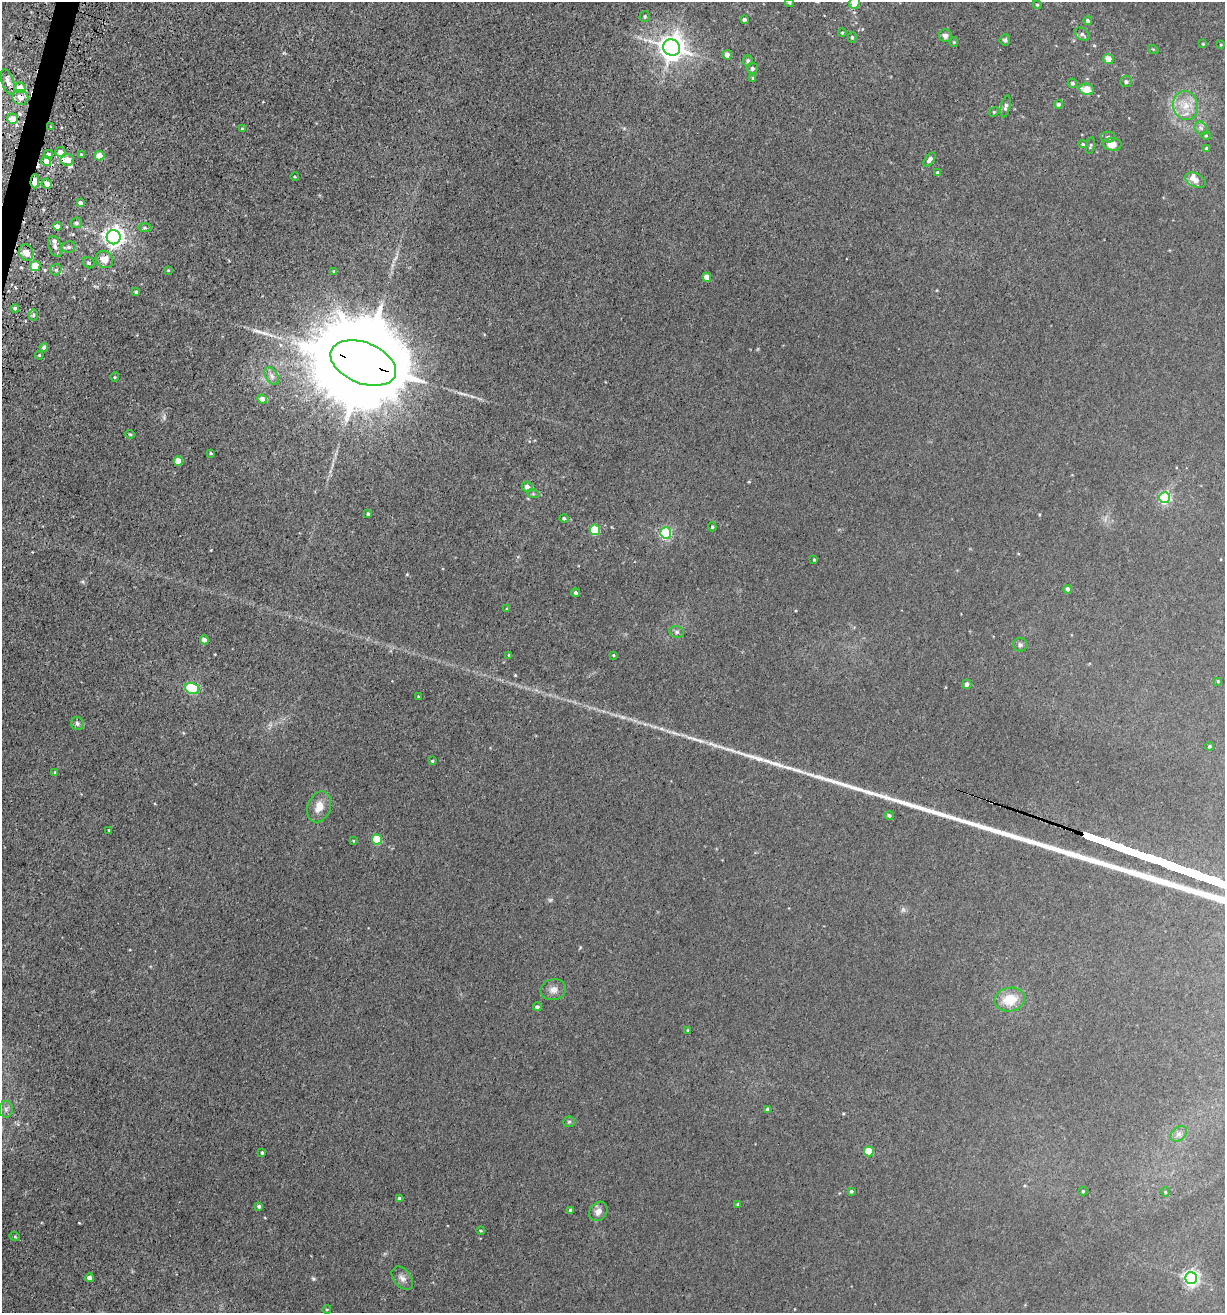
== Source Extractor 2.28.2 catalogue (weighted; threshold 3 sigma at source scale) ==
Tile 11 of 4 x 4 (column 3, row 3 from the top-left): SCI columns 2623-3845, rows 1371-2681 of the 5414 x 5354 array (HDU 1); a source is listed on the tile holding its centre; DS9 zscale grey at full resolution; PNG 1227 x 1315 px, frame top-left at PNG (2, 2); each listed source drawn as its Kron ellipse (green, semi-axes under 4 px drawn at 4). Shown black and unused: <1% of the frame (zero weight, under 3 of 5 exposures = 5% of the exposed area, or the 3 px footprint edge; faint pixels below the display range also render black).
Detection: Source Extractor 2.28.2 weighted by HDU 2 'WHT'; one run over the whole footprint, this tile lists its part. Background 0.0209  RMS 0.003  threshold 0.0135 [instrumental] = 3 sigma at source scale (4.5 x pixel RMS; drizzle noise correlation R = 1.50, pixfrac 1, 0.05/0.05 arcsec/px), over >= 5 px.
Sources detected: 143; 1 too faint to see at this stretch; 2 cosmic-ray / hot-pixel residue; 2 long thin detections or spike segments (spike, bleed or trail) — neither listed nor drawn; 4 inside a brighter listed object's ellipse — not listed separately; the other 134 listed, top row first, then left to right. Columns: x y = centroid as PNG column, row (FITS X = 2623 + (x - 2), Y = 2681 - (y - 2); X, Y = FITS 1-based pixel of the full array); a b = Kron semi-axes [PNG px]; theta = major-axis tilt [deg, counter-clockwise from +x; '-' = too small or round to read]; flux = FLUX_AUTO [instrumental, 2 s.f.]
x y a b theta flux
789 3 4 3 - 0.34
855 3 6 5 - 6.2
1037 5 4 4 - 0.35
645 16 5 5 - 0.45
744 20 4 4 - 0.96
1088 21 4 4 - 0.82
842 33 4 4 - 0.35
1082 34 8 5 -37 0.8
945 36 6 6 - 1.3
852 37 5 4 - 0.45
1005 40 6 5 - 0.55
954 42 4 4 - 0.31
1203 44 3 3 - 0.22
1221 45 4 2 - 0.22
672 47 9 8 - 340
1153 49 5 3 - 0.24
727 55 5 4 - 1.6
1108 59 5 5 - 3.4
748 61 6 5 - 0.72
752 68 6 5 - 0.75
753 78 4 4 - 0.35
8 82 13 6 -72 2.3
1126 82 5 5 - 0.75
1072 83 5 4 - 0.5
20 88 6 5 - 3.8
1087 89 7 5 -11 4.8
20 97 8 7 - 2.7
1058 104 4 4 - 0.73
1006 106 11 4 77 0.93
1185 106 14 12 -75 4.7
994 112 5 4 - 0.33
12 119 5 5 - 4.3
51 127 4 4 - 0.48
1201 128 7 5 -46 0.77
242 129 4 3 - 0.38
1206 136 4 4 - 0.33
1108 137 7 5 -9 0.76
1083 144 5 4 - 0.44
1112 144 9 6 -2 3.4
1090 146 8 3 81 0.33
1207 148 4 4 - 0.67
60 152 5 5 - 2.1
48 154 4 3 - 0.78
82 155 3 3 - 0.49
100 156 5 4 - 3.9
67 160 6 6 - 2.3
929 160 8 4 52 1.1
46 161 5 5 - 2.8
938 173 4 3 - 0.74
295 177 4 3 - 0.25
1195 180 11 6 -27 2.3
35 181 7 4 87 2.8
47 184 5 5 - 2.8
80 203 4 3 - 0.95
76 223 5 5 - 0.63
57 226 4 4 - 1.9
145 228 7 4 -1 0.5
114 237 7 7 - 160
55 247 11 6 -69 1.1
68 247 7 5 13 0.72
26 253 8 7 - 3
104 259 9 8 - 2.9
89 263 6 5 - 0.62
35 266 5 5 - 6
56 270 6 5 - 0.6
168 270 4 4 - 0.25
334 272 3 3 - 0.71
706 277 4 4 - 3.2
136 292 4 3 - 0.55
15 308 4 4 - 0.63
33 315 5 5 - 0.56
44 347 4 4 - 1.2
39 355 4 3 - 0.3
363 363 34 20 -22 8900
272 376 10 6 -59 1.3
115 377 4 4 - 0.32
262 399 5 4 - 2.7
130 434 4 4 - 0.32
211 453 4 3 - 0.38
178 461 4 4 - 4.8
527 487 5 5 - 1.7
533 494 6 4 -18 0.4
1165 498 5 5 - 44
368 514 3 3 - 0.52
564 518 4 4 - 0.66
712 527 4 4 - 0.42
595 530 5 5 - 18
665 533 5 5 - 44
814 560 3 2 - 0.31
1068 589 4 4 - 1.2
576 593 4 4 - 0.65
507 609 3 3 - 0.3
677 632 7 6 - 0.85
204 640 4 4 - 2.3
1020 645 7 6 - 0.74
509 655 3 3 - 0.4
613 655 4 3 - 0.3
1218 681 3 3 - 0.32
967 684 5 4 - 1.1
192 688 7 5 -18 27
419 697 3 3 - 0.48
77 723 6 6 - 0.79
1210 746 4 4 - 0.55
432 761 4 3 - 0.3
55 772 4 3 - 0.23
319 807 16 11 68 3.6
889 815 4 4 - 0.54
109 830 3 2 - 0.22
377 839 5 5 - 12
353 841 3 2 - 0.23
553 990 13 10 10 1.9
1010 999 15 12 11 6.9
537 1007 4 4 - 0.73
688 1030 4 4 - 0.26
6 1109 8 7 - 0.98
768 1109 4 4 - 1.1
569 1122 6 5 - 0.49
1179 1134 9 6 41 1.1
869 1151 5 5 - 9.4
262 1153 4 3 - 0.45
851 1191 4 3 - 0.46
1083 1191 4 4 - 0.32
1165 1192 4 4 - 0.29
400 1198 4 3 - 0.84
737 1204 4 3 - 0.31
259 1206 4 4 - 0.66
571 1210 3 3 - 0.73
598 1211 10 8 53 1.9
481 1231 4 3 - 0.31
15 1237 5 3 - 0.32
89 1278 4 4 - 2.1
402 1278 13 8 -51 1.6
1191 1278 6 6 - 95
327 1309 4 3 - 0.23
Overlapping masked pixels (flux is a lower limit): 4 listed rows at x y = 20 97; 35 181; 47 184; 363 363
Isophote crosses this tile's border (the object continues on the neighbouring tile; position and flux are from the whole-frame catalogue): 1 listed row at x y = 855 3